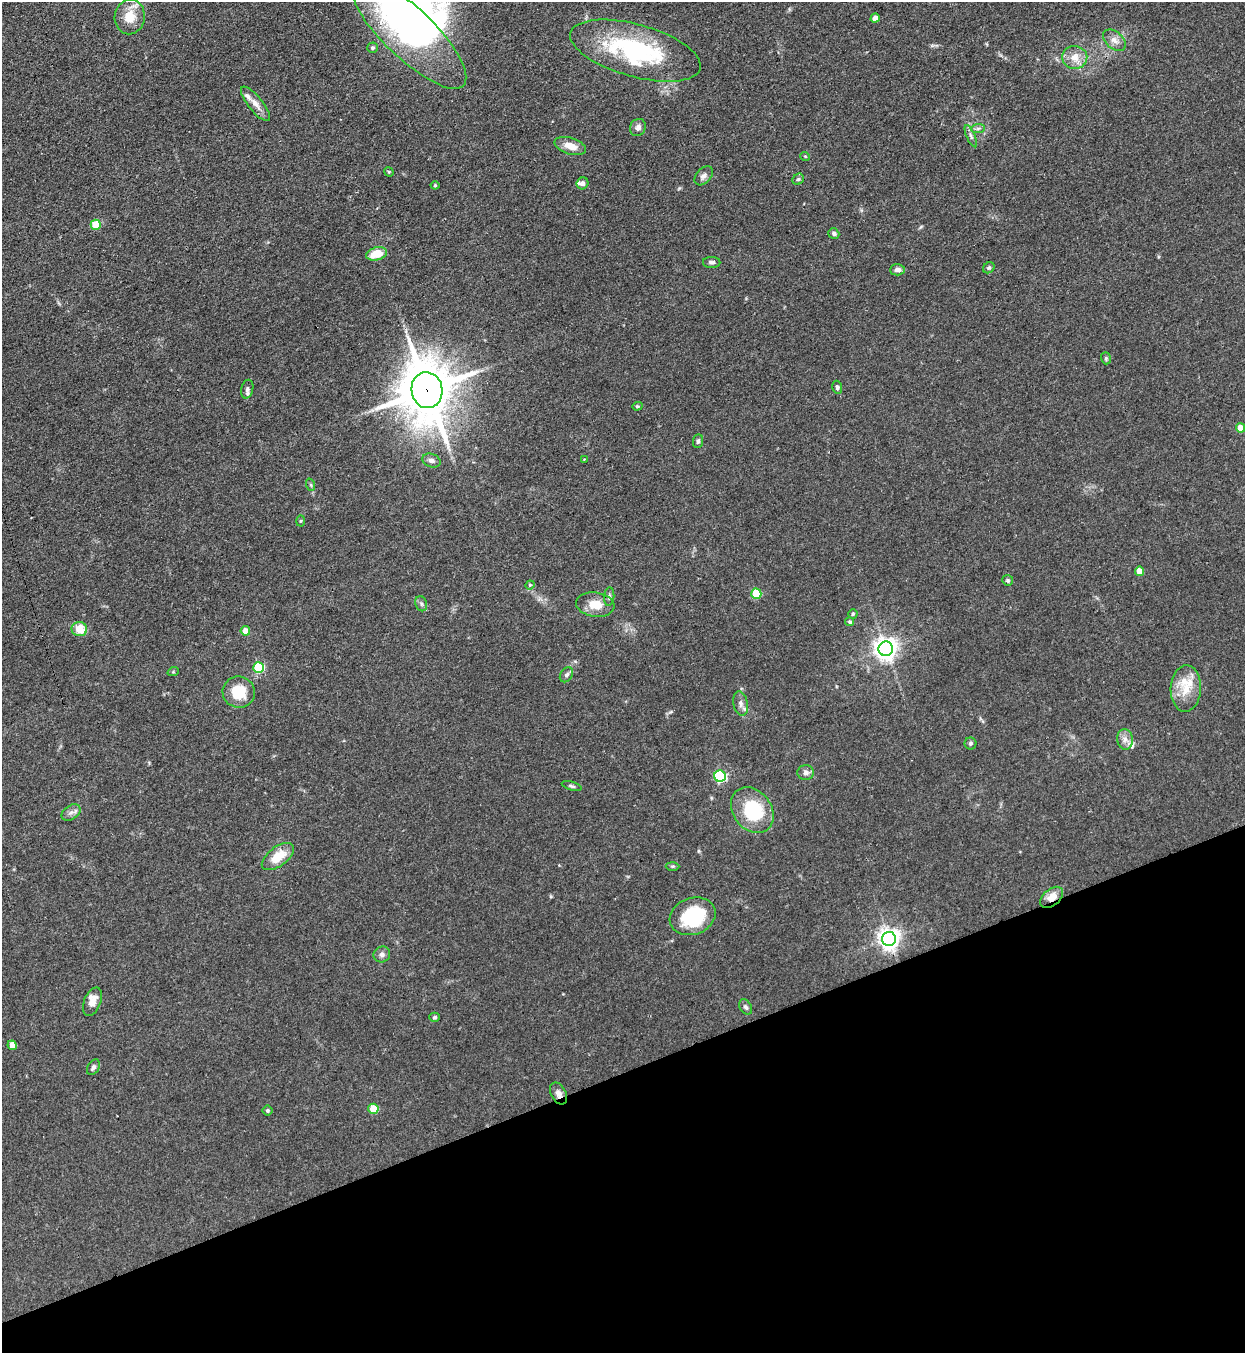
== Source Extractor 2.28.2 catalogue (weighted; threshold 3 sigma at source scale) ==
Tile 14 of 4 x 4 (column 2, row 4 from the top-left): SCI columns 1551-2793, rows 37-1387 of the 5457 x 5478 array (HDU 1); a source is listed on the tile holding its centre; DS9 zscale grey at full resolution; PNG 1247 x 1355 px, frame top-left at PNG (2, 2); each listed source drawn as its Kron ellipse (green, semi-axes under 4 px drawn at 4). Shown black and unused: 21% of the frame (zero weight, under 3 of 4 exposures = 5% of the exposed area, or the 3 px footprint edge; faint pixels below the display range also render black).
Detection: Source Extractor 2.28.2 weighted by HDU 2 'WHT'; one run over the whole footprint, this tile lists its part. Background 0.0726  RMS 0.0059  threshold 0.0264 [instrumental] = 3 sigma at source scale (4.5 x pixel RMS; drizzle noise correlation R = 1.50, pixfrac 1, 0.05/0.05 arcsec/px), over >= 5 px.
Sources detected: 78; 4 inside a brighter listed object's ellipse — not listed separately; the other 74 listed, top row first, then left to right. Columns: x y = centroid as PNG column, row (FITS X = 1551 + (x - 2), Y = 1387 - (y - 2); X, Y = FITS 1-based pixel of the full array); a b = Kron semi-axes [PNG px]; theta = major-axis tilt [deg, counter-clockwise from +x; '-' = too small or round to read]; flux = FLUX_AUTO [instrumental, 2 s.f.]
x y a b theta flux
130 17 17 15 79 11
875 18 5 4 - 3.1
409 33 76 25 -44 87
1114 40 13 8 -41 4
372 48 5 5 - 1
635 51 67 26 -16 82
1075 57 12 11 - 6.7
255 104 21 7 -51 4.8
638 128 9 8 - 2.5
978 128 7 4 2 1.3
971 136 12 4 -65 1.8
570 146 16 8 -18 6.5
805 156 5 3 - 0.47
389 172 5 3 - 0.59
704 176 11 7 47 2.5
798 179 6 5 - 0.92
583 183 6 5 - 1.9
435 185 4 4 - 0.61
96 225 5 5 - 16
834 234 6 5 - 1.7
376 254 10 6 14 11
712 262 8 5 0 1.8
989 268 6 5 - 0.97
897 270 7 5 2 2.8
1106 358 6 4 -72 0.9
837 387 6 5 - 1.3
247 389 9 6 76 1.7
427 390 18 15 -79 3200
637 406 5 4 - 0.78
1240 428 4 4 - 7.6
698 441 7 5 81 1.3
584 459 2 2 - 0.51
431 461 9 6 -19 2.4
311 485 6 4 -71 0.8
300 521 5 3 - 0.6
1140 571 4 4 - 8.9
1008 580 6 5 - 1
530 585 5 4 - 0.68
756 594 5 5 - 23
609 597 9 5 85 1.4
421 604 8 5 -69 1.6
595 605 19 12 -7 9.5
853 614 5 4 - 0.87
850 622 4 4 - 1.2
79 629 8 7 - 11
245 631 5 4 - 6.3
886 649 7 7 - 450
259 668 5 5 - 43
173 672 6 3 19 0.62
566 675 8 6 55 1.6
1186 689 23 15 87 13
239 692 16 15 - 17
741 703 12 7 -79 2.9
1125 739 10 8 -84 3.5
970 743 6 6 - 1.1
806 772 8 7 - 2.3
720 776 6 5 - 69
572 786 10 4 -16 1.2
752 810 25 19 -53 35
71 812 10 7 35 2.5
278 857 19 9 37 13
672 866 7 3 -1 0.82
1052 897 13 8 40 7.1
693 916 23 18 20 40
889 939 7 7 - 370
382 954 8 7 - 2.1
92 1002 15 8 68 4.9
746 1007 8 6 -60 1.4
435 1017 5 4 - 1
12 1045 5 4 - 7.1
93 1067 8 5 59 1.7
559 1094 12 7 -63 3.1
373 1109 5 5 - 19
267 1110 5 5 - 0.95
Overlapping masked pixels (flux is a lower limit): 3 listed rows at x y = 427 390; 1052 897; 559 1094